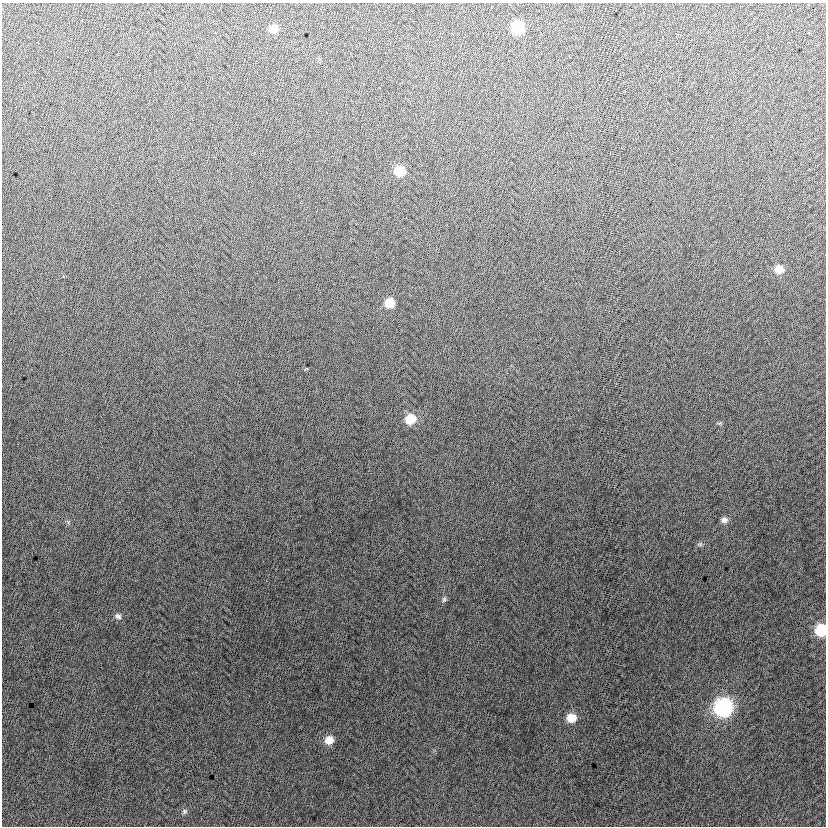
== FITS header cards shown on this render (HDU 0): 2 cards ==
NAXIS1  =                  824
NAXIS2  =                  824

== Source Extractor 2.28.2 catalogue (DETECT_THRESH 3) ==
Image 824 x 824 px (HDU 0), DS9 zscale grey, 1 PNG px = 1 image px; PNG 828 x 828 px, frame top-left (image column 1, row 824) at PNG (2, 3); no overlay
Background -1.23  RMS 13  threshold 38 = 3 sigma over >= 5 px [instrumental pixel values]
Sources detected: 16; all 16 listed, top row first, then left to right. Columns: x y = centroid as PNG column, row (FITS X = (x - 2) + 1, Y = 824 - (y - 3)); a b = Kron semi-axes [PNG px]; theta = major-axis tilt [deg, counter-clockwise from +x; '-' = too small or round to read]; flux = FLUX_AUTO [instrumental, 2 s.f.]
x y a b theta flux
517 27 9 8 - 46000
273 29 8 8 - 9500
399 171 9 8 - 21000
779 269 9 8 - 9800
389 303 8 8 - 15000
410 419 10 10 - 19000
719 423 8 3 5 1100
724 520 8 8 - 4000
700 544 9 5 17 1800
444 599 8 6 73 1900
118 616 9 7 -40 3200
821 630 8 8 - 40000
723 707 10 10 - 210000
571 718 9 8 - 15000
329 740 9 9 - 10000
185 811 7 7 - 2100
At the frame edge (FLAGS 8, measured only in part): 1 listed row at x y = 821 630